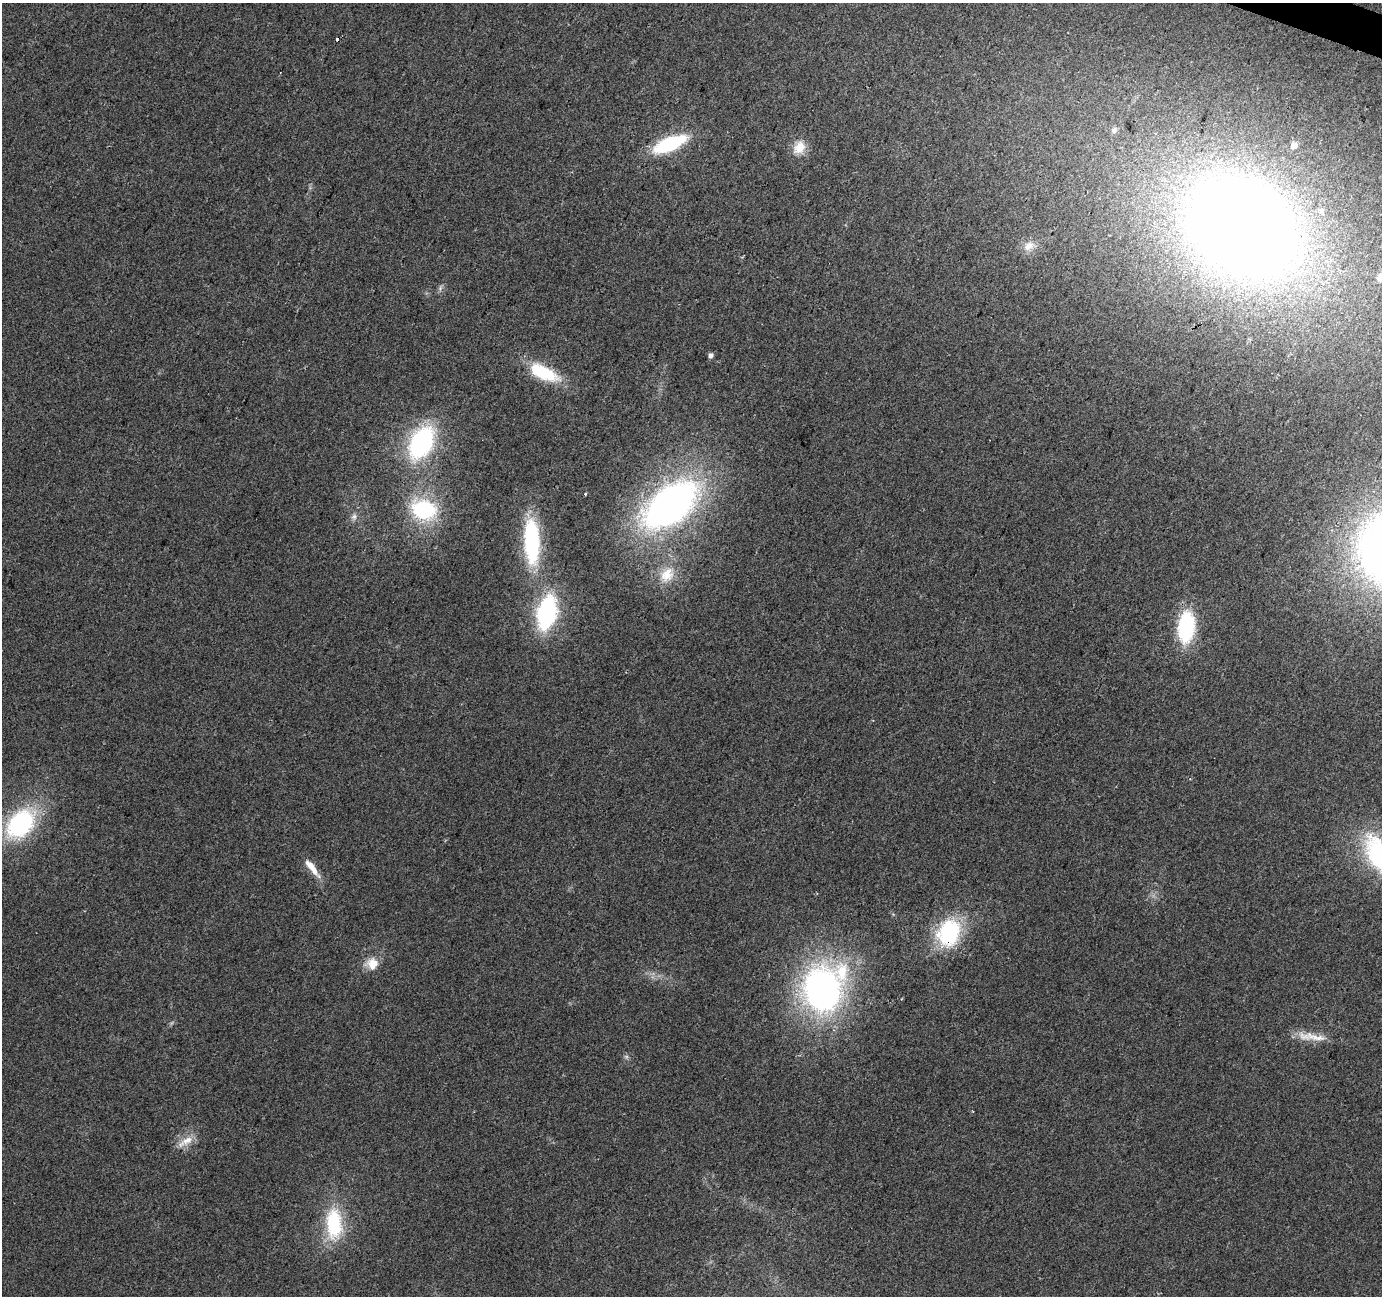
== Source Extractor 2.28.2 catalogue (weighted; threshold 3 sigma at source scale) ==
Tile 10 of 4 x 4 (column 2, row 3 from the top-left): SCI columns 1388-2767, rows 1571-2864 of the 5527 x 5664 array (HDU 1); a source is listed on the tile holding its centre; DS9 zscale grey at full resolution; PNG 1384 x 1298 px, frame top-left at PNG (2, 3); no overlay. Shown black and unused: <1% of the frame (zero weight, under 2 of 3 exposures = <1% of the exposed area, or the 3 px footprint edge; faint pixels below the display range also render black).
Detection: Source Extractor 2.28.2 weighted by HDU 2 'WHT'; one run over the whole footprint, this tile lists its part. Background 0.0405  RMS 0.0079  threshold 0.0358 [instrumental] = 3 sigma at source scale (4.5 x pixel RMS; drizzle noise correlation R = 1.50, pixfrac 1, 0.0396/0.0396 arcsec/px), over >= 5 px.
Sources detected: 33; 1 inside a brighter object's white glare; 1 cosmic-ray / hot-pixel residue — not listed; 3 inside a brighter listed object's ellipse — not listed separately; the other 28 listed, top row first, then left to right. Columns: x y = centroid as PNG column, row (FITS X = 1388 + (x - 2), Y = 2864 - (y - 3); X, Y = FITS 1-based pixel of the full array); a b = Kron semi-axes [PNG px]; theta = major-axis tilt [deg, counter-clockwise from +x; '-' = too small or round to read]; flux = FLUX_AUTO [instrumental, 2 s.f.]
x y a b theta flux
1114 130 9 8 - 3.4
670 144 29 11 22 74
1294 145 6 6 - 5.3
799 147 18 14 56 12
1241 227 107 91 -57 1200
1029 246 16 11 40 8.5
1381 278 9 8 - 6.9
440 288 8 6 70 2.2
711 356 5 4 - 3.9
543 372 34 14 -25 45
421 443 32 20 62 120
585 494 3 3 - 3.6
670 505 54 31 38 370
424 510 24 19 -17 76
354 517 10 7 86 3.4
532 542 47 15 -87 91
667 575 23 18 57 20
547 613 32 17 77 100
1186 627 32 17 84 66
20 824 31 21 46 110
1380 856 51 26 -56 120
314 871 23 9 -53 9.1
949 933 28 21 70 79
372 964 16 14 10 12
822 990 43 36 -84 280
1311 1037 46 9 -7 15
186 1141 25 9 31 11
334 1223 40 20 -88 55
Overlapping masked pixels (flux is a lower limit): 1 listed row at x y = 949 933
Isophote crosses this tile's border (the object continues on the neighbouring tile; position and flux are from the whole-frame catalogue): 2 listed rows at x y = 1381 278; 1380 856